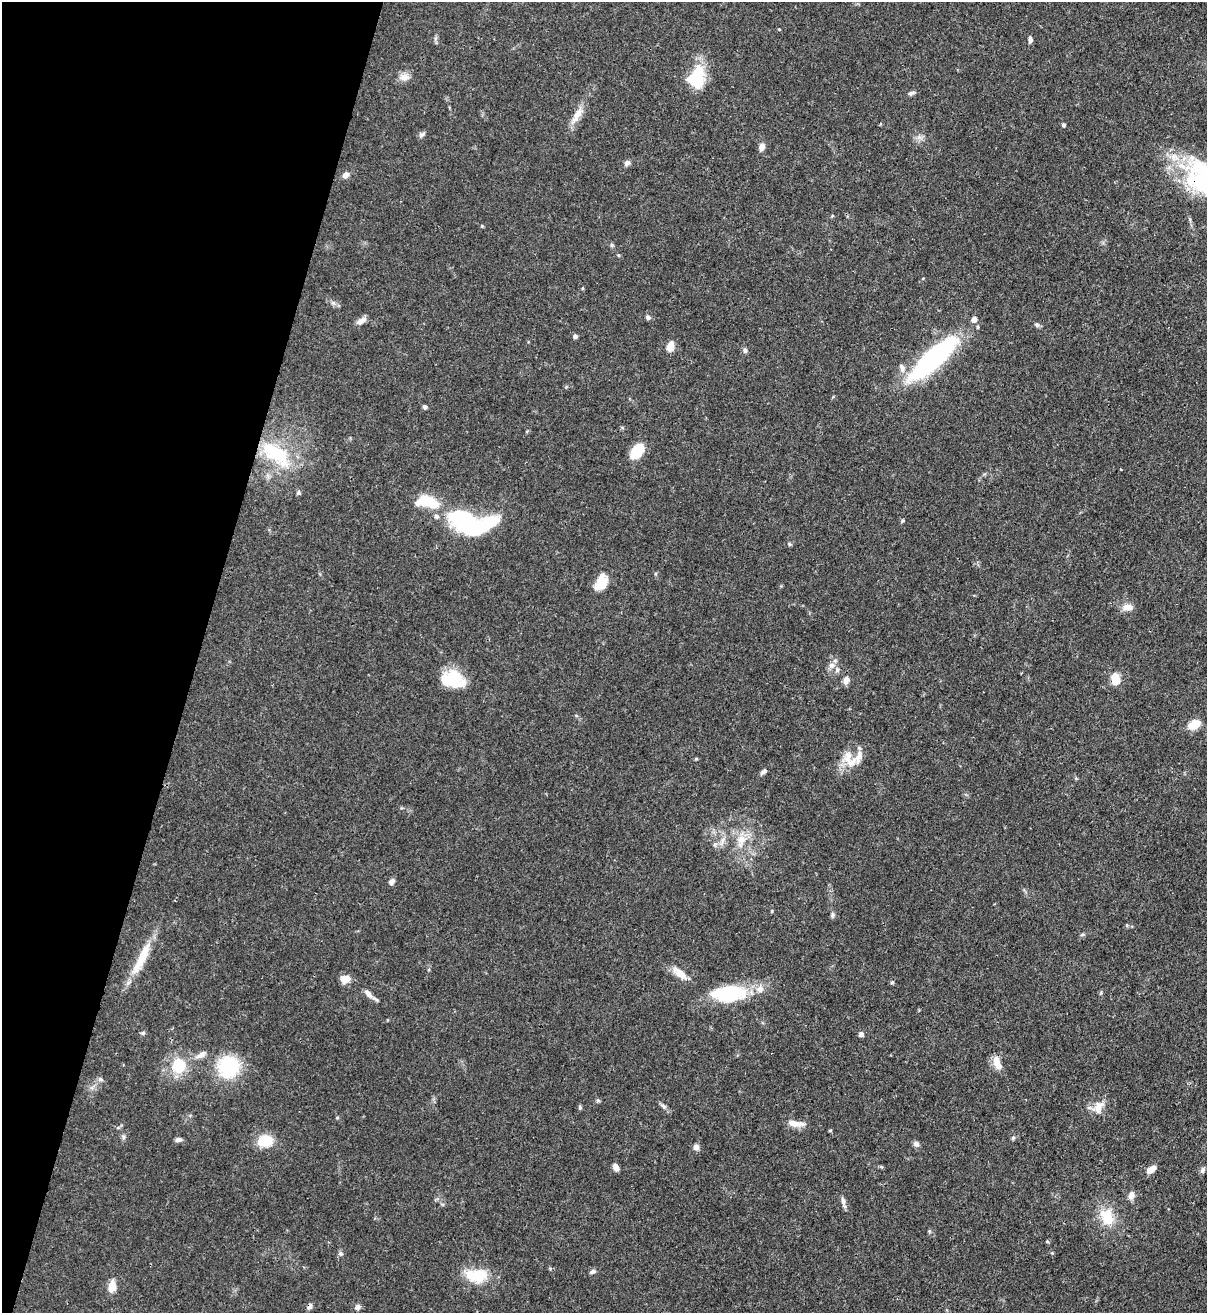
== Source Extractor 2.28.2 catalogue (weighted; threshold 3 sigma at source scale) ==
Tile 9 of 4 x 4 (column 1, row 3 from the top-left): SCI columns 219-1423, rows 1341-2651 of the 5381 x 5304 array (HDU 1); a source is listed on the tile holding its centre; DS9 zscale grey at full resolution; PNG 1209 x 1315 px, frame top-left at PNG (2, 2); no overlay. Shown black and unused: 16% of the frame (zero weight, under 3 of 4 exposures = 7% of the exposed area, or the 3 px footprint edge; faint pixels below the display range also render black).
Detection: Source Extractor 2.28.2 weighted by HDU 2 'WHT'; one run over the whole footprint, this tile lists its part. Background 0.0871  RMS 0.004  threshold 0.0179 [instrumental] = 3 sigma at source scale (4.5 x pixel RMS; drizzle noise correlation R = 1.50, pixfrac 1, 0.05/0.05 arcsec/px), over >= 5 px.
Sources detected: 96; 3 inside a brighter object's white glare — not listed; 5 inside a brighter listed object's ellipse — not listed separately; the other 88 listed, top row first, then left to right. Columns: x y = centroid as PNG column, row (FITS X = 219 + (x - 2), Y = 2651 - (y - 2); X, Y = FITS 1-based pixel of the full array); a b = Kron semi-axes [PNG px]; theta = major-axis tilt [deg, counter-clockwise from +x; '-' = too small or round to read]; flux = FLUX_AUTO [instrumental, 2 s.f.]
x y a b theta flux
779 29 3 3 - 0.5
436 38 7 4 71 0.76
1030 40 7 5 -86 1.2
404 77 13 10 2 2.9
696 78 24 18 68 16
911 93 10 5 22 1
577 115 27 9 57 5
1064 125 4 4 - 0.72
422 134 9 6 30 1
762 147 9 6 69 2
627 163 8 7 - 1.2
345 175 9 7 35 1.8
1205 180 50 32 -40 53
482 226 5 4 - 0.41
583 288 5 3 - 0.34
333 303 7 5 -44 0.94
648 317 7 5 -30 0.99
974 319 5 5 - 2.7
361 321 15 6 31 2.2
1037 325 7 6 - 0.9
977 327 5 4 - 0.56
575 336 5 5 - 0.97
670 347 12 7 78 3.7
745 350 7 5 78 0.87
933 359 53 15 43 74
902 368 13 7 -73 2.1
425 407 5 5 - 0.83
637 451 14 9 51 13
275 452 45 21 -32 26
298 492 6 6 - 0.78
427 502 24 11 -13 15
436 516 6 5 - 1.2
903 521 5 3 - 0.48
467 523 30 16 -60 33
789 544 5 5 - 0.7
601 582 20 12 68 6.8
1127 607 12 8 0 3.2
831 665 9 8 - 2.1
1115 677 5 5 - 11
452 679 23 16 -10 19
846 680 10 7 76 2.3
1194 725 14 9 30 5.6
852 762 19 10 33 5.5
764 771 10 5 42 1.1
741 840 17 11 76 5.9
391 882 8 6 49 1.4
832 915 7 5 -82 0.9
1127 925 6 4 -89 0.42
1082 935 6 4 19 0.56
141 958 50 10 64 12
680 973 22 9 -41 4.6
345 979 9 7 0 5
892 982 5 4 - 0.5
368 994 14 7 -47 2.3
729 994 40 18 6 26
143 1033 6 5 - 0.69
861 1034 5 5 - 1.3
201 1055 16 7 33 2.5
997 1063 18 8 -67 4.5
179 1066 17 15 78 13
228 1067 25 24 - 22
100 1079 7 6 - 0.98
598 1100 6 4 -19 0.53
663 1106 10 4 -39 1.2
580 1107 6 4 -70 0.62
1098 1107 19 11 57 4.5
337 1118 5 3 - 0.39
795 1123 22 7 -8 3.6
118 1128 6 4 20 0.6
830 1130 4 4 - 0.47
123 1137 7 5 -61 0.82
1013 1138 5 5 - 0.65
178 1140 8 5 8 1.1
265 1141 15 12 9 10
916 1144 7 7 - 1.2
696 1147 6 5 - 2.2
616 1167 7 5 -56 2.4
1151 1169 11 6 33 3.3
1203 1170 9 6 67 1
1131 1196 9 7 76 2.4
843 1201 13 5 -76 1.6
1107 1217 22 16 -69 10
341 1253 7 5 -22 0.77
593 1271 9 6 18 1
476 1275 28 16 -1 12
112 1286 13 8 82 4.9
309 1306 7 5 67 1.3
357 1307 6 5 - 1.6
Overlapping masked pixels (flux is a lower limit): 2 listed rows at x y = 1205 180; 309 1306
Isophote crosses this tile's border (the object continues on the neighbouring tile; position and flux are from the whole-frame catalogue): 1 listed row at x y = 1205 180